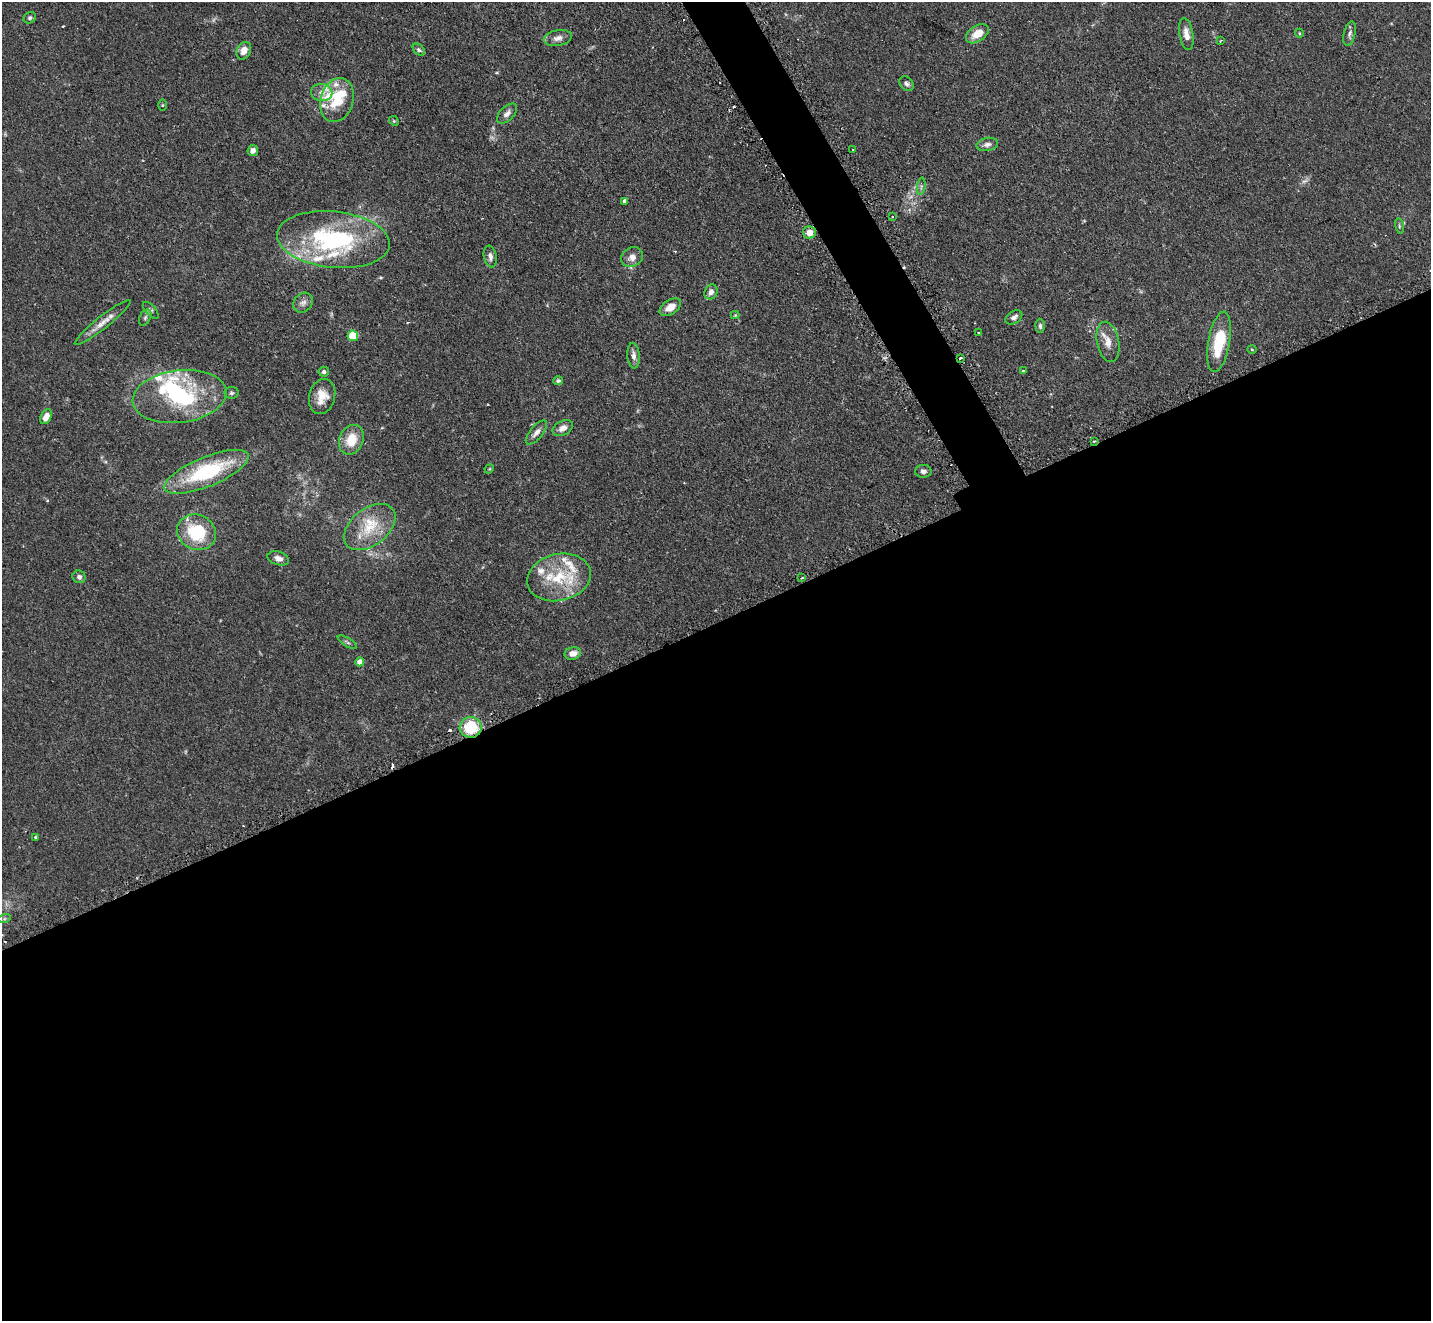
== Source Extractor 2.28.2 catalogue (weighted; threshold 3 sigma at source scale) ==
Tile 15 of 4 x 4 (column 3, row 4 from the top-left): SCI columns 2884-4312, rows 308-1626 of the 5770 x 5755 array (HDU 1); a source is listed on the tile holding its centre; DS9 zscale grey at full resolution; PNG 1433 x 1323 px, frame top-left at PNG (2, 2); each listed source drawn as its Kron ellipse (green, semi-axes under 4 px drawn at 4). Shown black and unused: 55% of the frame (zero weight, under 2 of 3 exposures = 3% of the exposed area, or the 3 px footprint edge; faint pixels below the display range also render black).
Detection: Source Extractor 2.28.2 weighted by HDU 2 'WHT'; one run over the whole footprint, this tile lists its part. Background 0.103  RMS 0.0054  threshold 0.0241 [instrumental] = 3 sigma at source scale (4.5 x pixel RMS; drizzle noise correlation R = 1.50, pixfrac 1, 0.05/0.05 arcsec/px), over >= 5 px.
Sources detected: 87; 3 too faint to see at this stretch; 2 inside a brighter object's white glare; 5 cosmic-ray / hot-pixel residue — neither listed nor drawn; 9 inside a brighter listed object's ellipse — not listed separately; the other 68 listed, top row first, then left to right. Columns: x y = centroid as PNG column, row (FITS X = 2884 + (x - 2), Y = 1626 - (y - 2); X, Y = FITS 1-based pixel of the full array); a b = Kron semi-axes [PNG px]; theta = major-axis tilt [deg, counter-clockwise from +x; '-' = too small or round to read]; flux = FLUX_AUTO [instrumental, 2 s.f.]
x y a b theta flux
30 18 6 5 - 0.93
1299 33 4 3 - 0.42
977 34 13 8 35 7.3
1186 34 16 7 -80 4.2
1350 34 12 5 77 1.8
558 38 14 8 11 3.1
1220 41 3 2 - 0.42
419 50 7 5 -44 1
244 51 9 7 64 4.7
907 84 8 6 -45 1.6
322 92 10 8 -5 3.1
337 100 22 16 72 17
162 105 6 4 89 0.51
507 114 12 7 45 2.4
394 121 5 4 - 0.55
987 144 11 6 11 2.2
853 150 3 2 - 0.45
253 151 5 5 - 2.2
921 186 9 3 84 1
625 201 4 4 - 1.8
892 217 3 2 - 1
1399 226 8 3 -78 0.73
809 232 6 6 - 4.6
333 240 57 28 -6 76
490 256 11 6 -79 2.4
632 257 11 9 31 3.5
711 292 8 6 63 2.8
303 303 11 9 44 2.8
670 307 12 7 33 4.9
151 310 10 5 -47 1.1
735 315 4 4 - 0.47
1014 317 9 6 32 2
145 318 8 5 63 1.2
103 322 35 6 39 5.3
1040 326 7 4 -88 1.2
979 333 3 3 - 0.5
353 336 5 5 - 20
1108 342 20 11 -78 6
1219 342 30 10 80 23
1252 349 5 3 - 0.45
634 356 13 6 -86 2.4
960 358 3 2 - 0.84
1023 371 4 4 - 0.71
324 372 5 5 - 1.4
558 381 5 4 - 1.1
231 393 7 6 - 1
179 396 47 26 7 53
322 396 18 13 75 7.4
46 417 8 5 64 5
563 428 11 7 28 3
536 432 15 6 50 2.8
351 440 15 12 66 11
1094 441 3 3 - 0.77
489 469 5 4 - 0.48
923 471 8 6 -1 1.9
207 472 45 14 22 45
370 527 29 18 38 17
196 532 20 17 -25 28
278 558 11 6 -18 3
79 577 6 6 - 1.6
559 577 32 23 13 26
802 578 3 2 - 0.52
347 642 11 3 -31 0.98
573 653 8 6 13 3.7
360 662 4 4 - 4
471 727 11 10 - 20
35 837 3 3 - 1.2
4 919 6 4 18 0.74
Overlapping masked pixels (flux is a lower limit): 4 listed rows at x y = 960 358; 179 396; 1094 441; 471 727